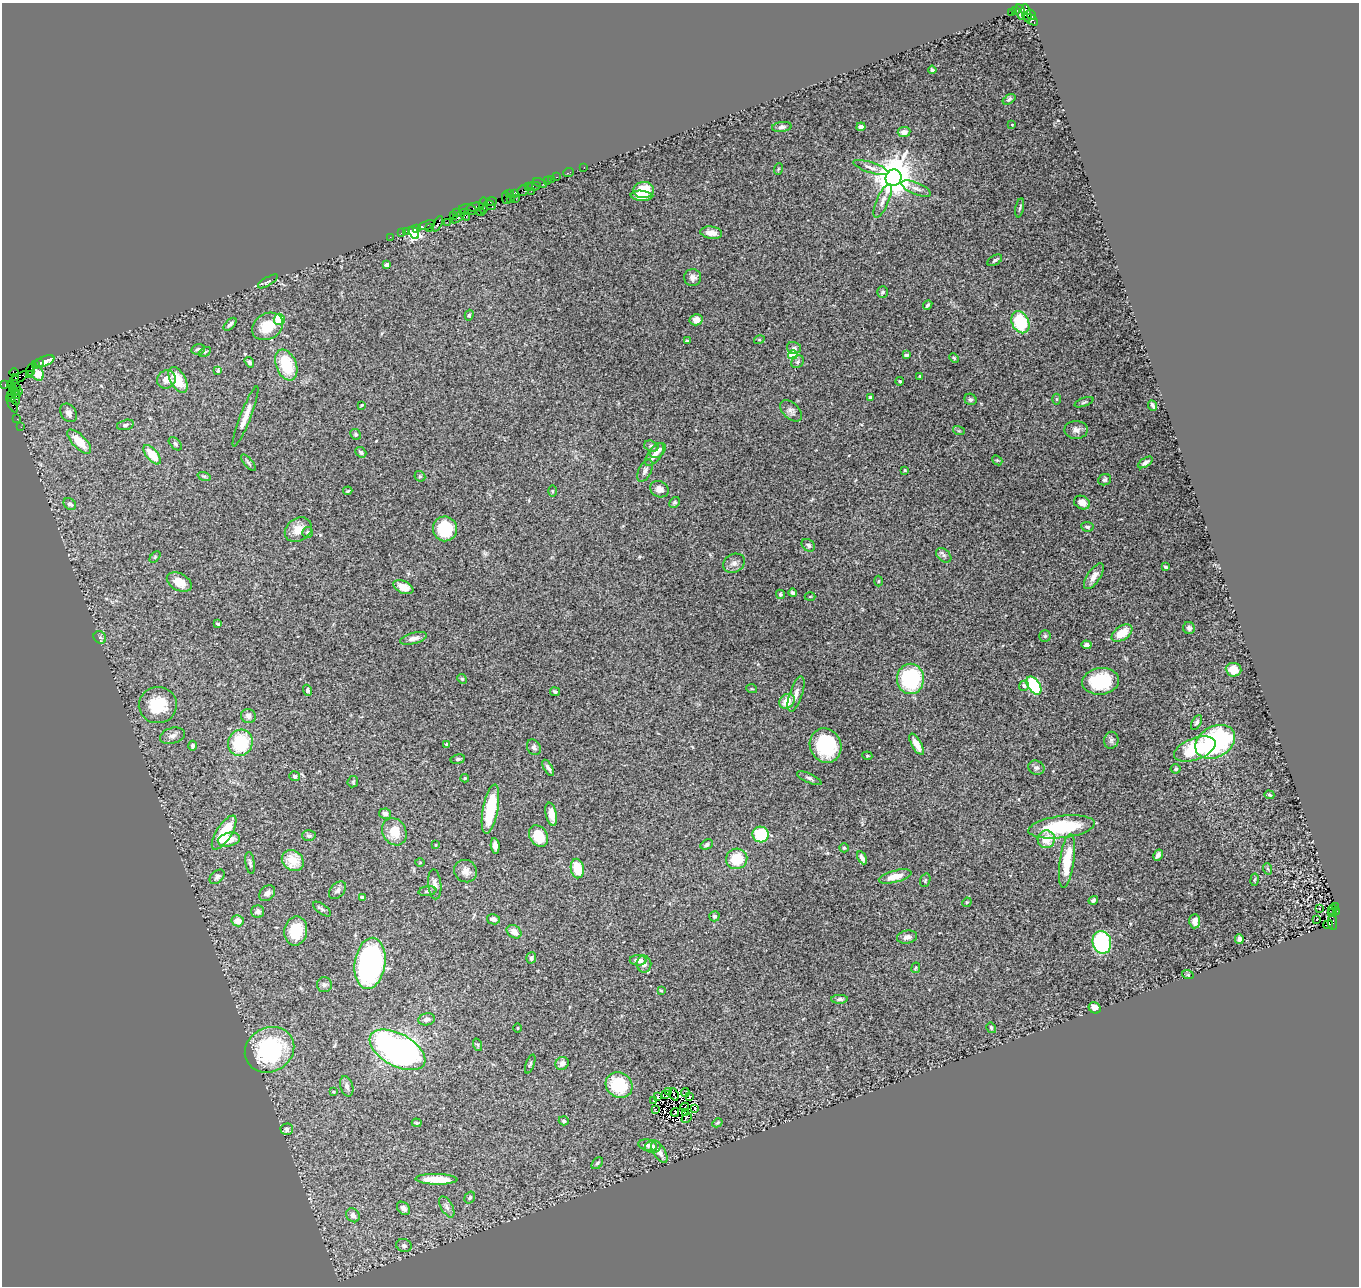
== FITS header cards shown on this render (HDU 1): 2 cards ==
NAXIS1  =                 1357
NAXIS2  =                 1284

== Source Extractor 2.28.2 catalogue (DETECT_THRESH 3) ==
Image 1357 x 1284 px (HDU 1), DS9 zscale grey, 1 PNG px = 1 image px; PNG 1361 x 1288 px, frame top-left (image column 1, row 1284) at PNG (2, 3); each listed source drawn as its Kron ellipse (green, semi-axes under 4 px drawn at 4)
Background 1.66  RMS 0.052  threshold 0.156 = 3 sigma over >= 5 px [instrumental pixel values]
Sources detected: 301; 2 with non-positive FLUX_AUTO (blend fragments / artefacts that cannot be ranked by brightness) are neither listed nor drawn; the other 299 listed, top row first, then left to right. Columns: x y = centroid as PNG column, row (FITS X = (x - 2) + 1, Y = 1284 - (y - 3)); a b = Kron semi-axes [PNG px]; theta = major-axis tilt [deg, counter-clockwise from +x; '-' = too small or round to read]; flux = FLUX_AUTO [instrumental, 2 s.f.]
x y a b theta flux
1015 11 4 3 - 78
1011 12 3 2 - 130
1020 12 8 3 -77 220
1026 13 9 4 -79 1400
1031 15 6 3 -62 230
1031 20 8 4 -34 480
932 70 4 3 - 7.7
1009 99 7 4 32 5.9
1012 125 3 3 - 2.4
782 127 10 5 7 9.5
861 127 4 4 - 12
904 132 6 5 - 18
584 167 2 2 - 2
871 167 18 5 -17 17
778 169 6 3 71 3.1
568 173 5 3 - 61
557 177 4 3 - 71
893 178 8 8 - 10000
551 179 3 2 - 52
547 181 3 3 - 140
540 183 7 4 -22 33
534 186 7 3 11 180
529 187 3 2 - 44
916 188 16 6 -22 18
523 190 6 5 - 270
644 190 10 8 2 80
531 191 2 2 - 620
514 193 3 2 - 110
509 194 3 2 - 92
641 196 11 5 -6 30
506 198 6 3 -76 250
510 199 3 3 - 27
516 199 2 2 - 210
491 201 5 2 - 220
883 201 18 6 67 20
490 205 6 3 -35 290
483 206 8 4 -90 230
475 207 8 3 7 480
1020 208 9 2 78 5.2
468 210 9 5 -9 170
481 211 4 3 - 180
456 213 3 2 - 110
453 216 3 3 - 120
459 216 9 4 46 730
466 216 4 4 - 130
447 222 2 2 - 110
438 224 8 3 64 340
426 225 9 3 19 230
417 228 4 3 - 83
430 228 3 3 - 98
407 231 3 2 - 87
401 233 2 2 - 55
414 233 6 4 -58 910
711 233 11 6 -8 27
390 237 2 2 - 27
995 260 8 4 30 7.5
387 265 4 3 - 18
693 278 8 8 - 15
268 281 11 3 30 5.4
882 292 6 5 - 7
928 305 5 3 - 8.3
469 315 5 4 - 5.5
279 319 5 5 - 100
696 320 6 5 - 27
1020 322 11 8 -65 210
230 324 8 4 45 10
267 326 16 13 28 94
759 340 5 3 - 3.5
687 341 4 3 - 5.7
794 348 7 6 - 9.3
198 349 7 5 13 9.6
205 352 6 4 28 5.3
793 355 5 4 - 170
906 355 4 3 - 7.6
954 358 5 4 - 4.1
44 361 11 5 23 22
39 362 3 2 - 40
249 362 6 4 -56 8.6
798 362 7 5 46 7.2
35 364 2 2 - 17
286 365 16 10 -68 140
30 370 6 2 72 69
218 370 4 3 - 3.8
14 372 5 3 - 130
38 374 7 6 - 39
30 375 4 3 - 110
920 376 4 2 - 3.3
19 377 10 4 27 400
15 378 3 2 - 390
166 379 9 9 - 27
178 380 14 7 -61 66
900 381 4 4 - 5.5
5 385 3 2 - 2.6
10 385 3 3 - 390
16 388 3 2 - 120
12 389 3 3 - 260
15 392 4 2 - 100
19 392 3 3 - 170
12 395 4 2 - 58
16 395 4 3 - 230
870 397 3 3 - 10
12 399 4 2 - 110
16 399 5 3 - 220
970 399 6 5 - 7.6
1057 399 5 3 - 3.7
1084 402 10 4 20 5.9
12 403 10 3 -66 230
362 405 4 3 - 2.4
1153 405 5 3 - 7.2
791 411 13 8 -43 15
68 413 10 7 -55 17
246 416 32 5 69 36
17 419 2 2 - 32
125 425 9 5 14 7.4
21 427 2 2 - 6.8
1076 430 12 9 -1 18
959 431 6 4 -17 4.2
355 434 5 5 - 6.3
79 442 15 6 -46 73
175 444 8 5 -46 6
651 446 7 5 -17 8.3
658 450 9 6 39 17
361 452 6 4 -40 6.8
152 455 12 5 -49 69
655 455 13 6 54 25
997 460 6 4 -41 4.5
1145 462 8 4 33 13
249 463 10 3 -49 6.7
905 470 4 3 - 3.9
645 471 12 6 64 12
204 476 6 4 -18 4.9
420 476 6 5 - 4.8
1104 480 7 5 23 7.7
659 489 9 8 - 20
348 491 5 3 - 3.6
552 491 6 4 -89 3.4
675 502 6 5 - 6.2
1082 503 8 6 -25 30
70 504 7 5 -40 12
1087 527 6 5 - 7.8
445 529 12 12 - 140
298 530 14 11 35 43
307 532 5 5 - 5.6
808 545 7 5 -38 8.8
944 555 9 6 -40 9.3
155 557 7 4 47 4.7
734 563 11 9 28 17
1166 567 4 3 - 5.9
1094 576 15 6 55 25
879 581 5 3 - 3.5
179 582 13 8 -28 42
403 587 10 6 -25 35
792 593 4 3 - 6.8
780 594 5 4 - 5.4
810 597 5 3 - 3
218 624 4 3 - 4.6
1189 628 6 6 - 8.5
1122 633 12 7 35 65
1045 636 5 5 - 5.6
100 637 7 6 - 8.8
414 638 14 5 14 19
1086 645 5 4 - 8.5
1234 670 8 6 -6 49
462 679 5 4 - 4.4
910 679 15 13 90 280
1101 681 18 13 6 170
1024 686 5 4 - 10
1034 686 10 6 -57 290
752 689 5 3 - 3
307 690 5 4 - 6.4
555 692 5 4 - 5.9
796 694 18 6 72 22
787 701 8 6 40 50
158 705 19 18 - 120
248 716 7 7 - 15
1197 723 8 4 62 9.2
172 736 13 8 16 17
1111 740 8 7 - 9.9
1215 742 21 15 29 490
240 743 13 12 - 170
447 744 4 3 - 11
917 744 12 5 -60 37
193 746 5 4 - 10
826 746 17 15 -67 210
534 747 8 6 -60 9.5
1195 749 22 11 20 220
867 756 5 3 - 3.7
458 759 7 4 9 6.9
548 768 9 4 -60 11
1036 768 8 7 - 10
1176 769 5 5 - 7.2
295 776 5 5 - 8.1
465 778 4 4 - 3.3
809 778 13 4 -24 11
353 782 6 5 - 4.7
1269 795 5 3 - 4.3
490 809 25 7 79 160
385 814 6 5 - 17
551 814 12 5 -78 31
1062 827 33 11 7 220
394 832 14 11 -61 70
224 833 19 7 58 140
761 834 8 8 - 160
309 836 7 5 -2 9.7
539 836 11 8 -58 87
229 839 11 6 13 45
1046 839 9 8 - 56
436 845 3 2 - 2.6
707 845 7 4 25 9.5
495 846 8 4 -81 19
844 848 4 4 - 5.6
1158 855 6 4 61 12
862 858 7 4 -62 12
737 859 11 10 - 120
293 861 12 9 -40 66
1067 861 27 7 82 94
420 862 5 3 - 3.2
250 863 11 4 -81 9.1
577 868 10 6 -82 84
1268 869 6 3 -71 4
466 871 12 11 - 27
895 876 17 6 15 44
217 877 9 5 42 8.9
925 880 7 5 71 5.1
1255 880 6 3 81 3.6
435 884 15 6 -85 19
337 890 10 7 47 12
427 891 9 5 8 8.6
267 893 9 6 44 17
362 897 4 3 - 18
1093 900 5 4 - 8.4
967 902 5 4 - 3.7
1335 906 2 2 - 86
1319 908 3 2 - 3.9
322 909 10 5 -36 8.1
1332 910 5 3 - 110
1336 911 4 3 - 560
258 912 6 6 - 14
1332 913 4 2 - 140
714 916 5 5 - 7.4
493 919 6 5 - 17
1316 919 3 2 - 4.6
238 921 6 5 - 38
1195 921 7 5 85 23
1333 923 7 4 -83 1000
1328 925 5 3 - 370
296 931 15 11 79 120
514 932 8 6 -35 27
907 937 10 6 9 15
1239 939 5 4 - 9.4
1102 942 11 9 -77 330
531 958 5 5 - 10
638 960 8 5 -1 20
370 963 26 15 81 770
644 964 8 7 - 16
916 968 5 3 - 3.3
1188 975 6 3 -18 4.1
324 985 7 7 - 9
661 991 3 2 - 3.8
840 999 8 4 1 8.3
1095 1008 6 5 - 25
426 1019 8 6 10 15
518 1028 4 3 - 2.6
991 1028 5 4 - 6.4
478 1045 6 4 -72 4.6
269 1050 25 22 29 350
397 1050 30 16 -29 1200
562 1063 7 6 - 16
530 1064 10 3 70 5.5
619 1085 14 12 -35 170
347 1086 10 6 -74 11
668 1091 3 2 - 2.1
334 1092 3 2 - 2.5
685 1092 4 2 - 1.9
666 1094 2 2 - 3.4
674 1094 6 2 -68 0.98
658 1097 3 2 - 4.8
690 1097 3 2 - 3.4
654 1101 3 2 - 5.4
685 1107 4 2 - 3.1
655 1109 4 2 - 8.2
695 1109 3 3 - 6.8
675 1112 4 2 - 1
686 1113 4 2 - 1.8
687 1118 6 3 43 1.4
564 1121 5 4 - 5.5
417 1123 5 4 - 4.5
717 1123 5 3 - 4.2
287 1129 6 5 - 12
648 1145 9 5 -11 11
653 1147 8 6 10 10
659 1152 12 6 -59 23
597 1163 7 4 49 6.3
437 1179 21 5 -1 64
470 1197 6 5 - 7
447 1207 11 6 -61 12
403 1208 7 5 -48 14
353 1215 7 6 - 19
404 1245 8 6 -17 10
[2 non-positive-flux detections neither listed nor drawn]